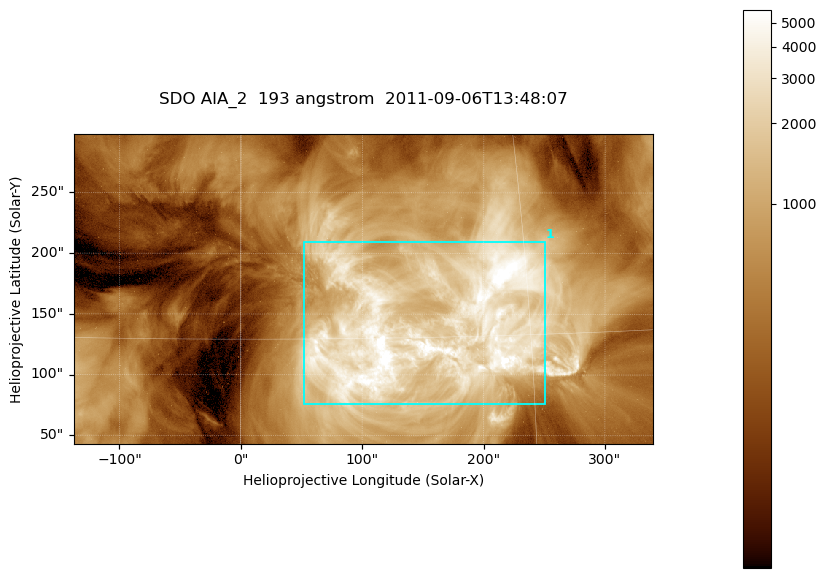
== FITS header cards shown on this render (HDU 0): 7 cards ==
TELESCOP= 'SDO     '           /
INSTRUME= 'AIA_2   '           /
WAVELNTH=                  193 /
WAVEUNIT= 'angstrom'           /
DATE-OBS= '2011-09-06T13:48:07.84' /
CTYPE1  = 'HPLN-TAN'           /
CTYPE2  = 'HPLT-TAN'           /

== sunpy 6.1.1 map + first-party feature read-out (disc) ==
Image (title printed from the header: SDO AIA_2  193 angstrom  2011-09-06T13:48:07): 794 x 424 px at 0.601 arcsec/px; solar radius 952 arcsec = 1585 px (partial field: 4.3% of the solar disc is inside the frame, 100% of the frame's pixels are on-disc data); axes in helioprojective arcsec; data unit not stated in the header (colour bar unlabelled)
Pointing: header CRPIX1/2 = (2043.76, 2047.55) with CRVAL1/2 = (0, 0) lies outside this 794 x 424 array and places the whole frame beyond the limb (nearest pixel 1.29 R_sun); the SolarSoft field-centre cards XCEN/YCEN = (100.7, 170.7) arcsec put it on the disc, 1676 arcsec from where CRPIX/CRVAL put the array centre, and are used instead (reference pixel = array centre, CRVAL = XCEN/YCEN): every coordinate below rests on XCEN/YCEN
Orientation: roll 0.0565 deg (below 1 deg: not rotated)
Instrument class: DISC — disc imager (sunpy class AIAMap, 193 A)
Bright regions (active regions / flare kernels): reference = the on-disc median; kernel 7 px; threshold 5 sigma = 2314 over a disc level ~543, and >= 1.15x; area >= 336 px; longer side >= 5 px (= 3 arcsec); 1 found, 1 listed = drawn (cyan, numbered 1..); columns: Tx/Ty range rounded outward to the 2 arcsec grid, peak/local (2 s.f.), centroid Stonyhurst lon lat
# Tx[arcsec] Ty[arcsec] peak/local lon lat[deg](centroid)
1 52..252 76..210 12 +10 +15